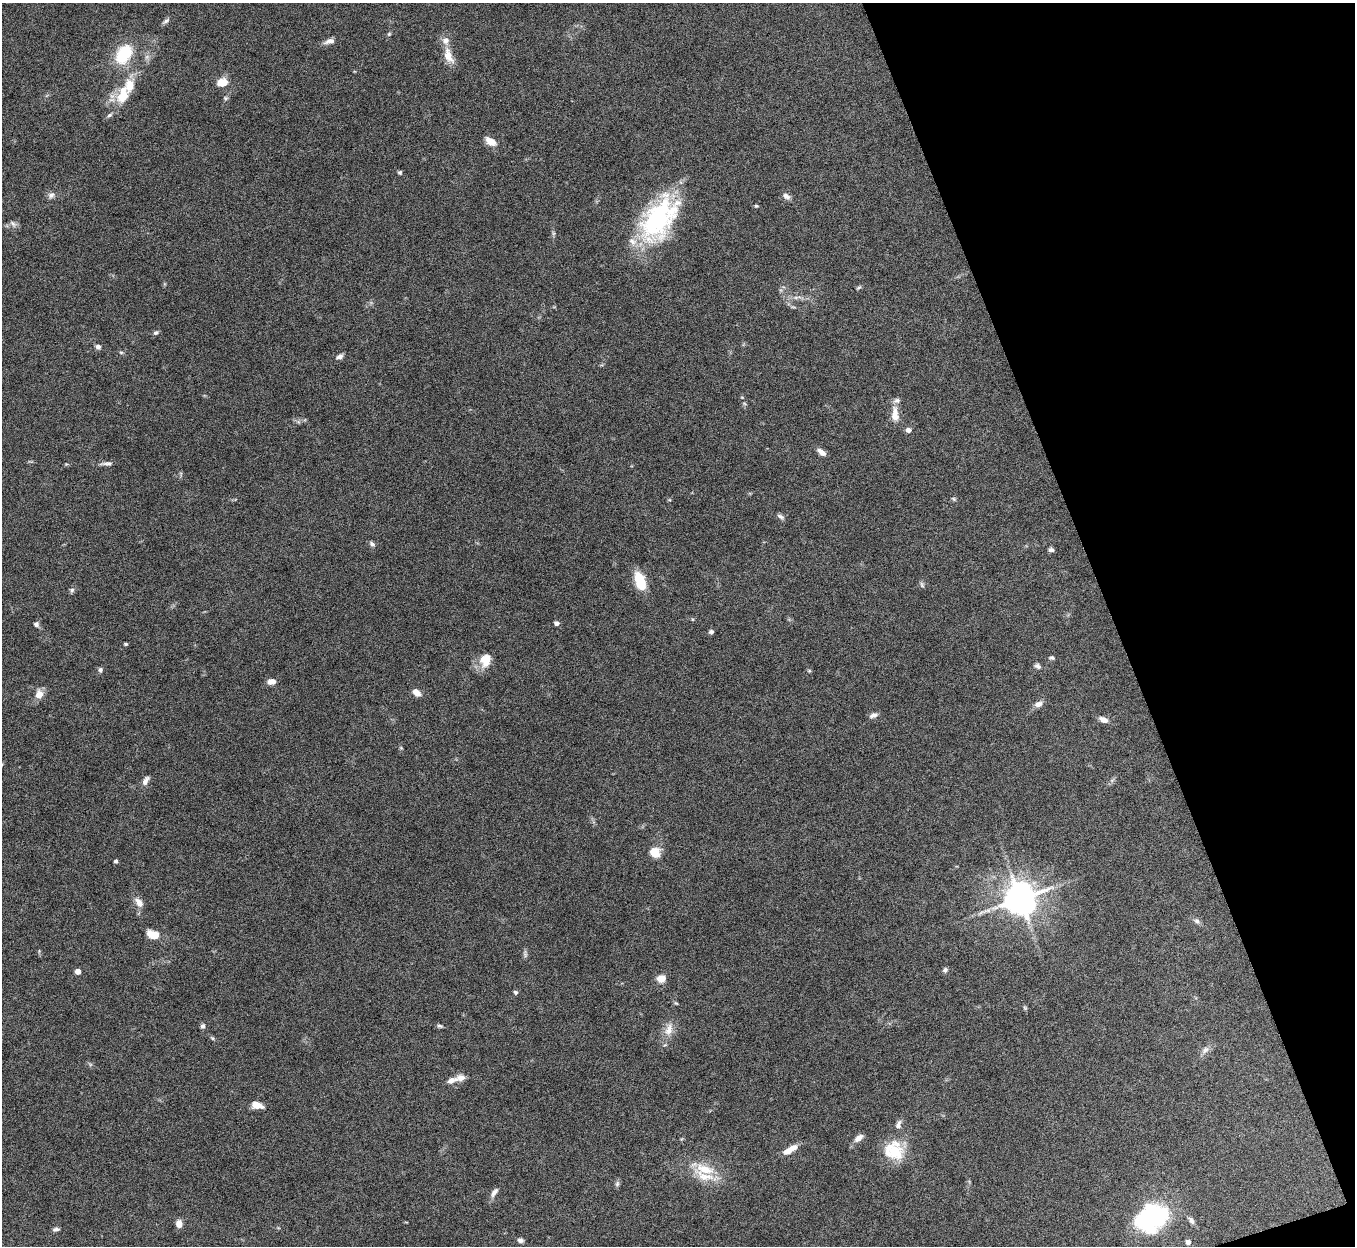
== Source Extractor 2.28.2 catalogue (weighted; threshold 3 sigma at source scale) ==
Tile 12 of 4 x 4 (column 4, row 3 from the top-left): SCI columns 4064-5416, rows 1396-2639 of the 5422 x 5406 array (HDU 1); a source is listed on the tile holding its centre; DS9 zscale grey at full resolution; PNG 1357 x 1248 px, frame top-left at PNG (2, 3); no overlay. Shown black and unused: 18% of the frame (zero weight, under 8 of 15 exposures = <1% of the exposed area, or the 3 px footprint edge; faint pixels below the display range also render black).
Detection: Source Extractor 2.28.2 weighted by HDU 2 'WHT'; one run over the whole footprint, this tile lists its part. Background 0.162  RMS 0.0048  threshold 0.0197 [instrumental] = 3 sigma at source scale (4.09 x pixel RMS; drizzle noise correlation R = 1.36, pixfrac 0.8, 0.05/0.05 arcsec/px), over >= 5 px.
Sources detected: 87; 1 inside a brighter object's white glare — not listed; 7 inside a brighter listed object's ellipse — not listed separately; the other 79 listed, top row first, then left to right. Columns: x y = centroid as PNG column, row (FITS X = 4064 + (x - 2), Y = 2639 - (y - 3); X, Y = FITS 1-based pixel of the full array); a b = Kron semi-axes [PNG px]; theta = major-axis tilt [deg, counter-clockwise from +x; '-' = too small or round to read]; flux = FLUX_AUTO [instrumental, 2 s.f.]
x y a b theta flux
166 21 11 5 34 1.2
389 34 6 4 45 0.59
330 41 14 7 14 2.4
124 54 25 15 57 18
448 56 22 10 -67 5.9
222 82 14 9 17 4.9
122 96 19 15 51 9.3
109 115 8 5 28 0.93
490 141 13 8 -33 4
400 172 5 4 - 0.7
51 195 9 8 - 1.7
786 196 11 7 -29 1.9
756 206 5 4 - 0.54
659 219 57 32 55 58
13 223 10 6 -38 1.4
859 288 7 4 42 0.67
796 297 6 4 18 0.86
156 333 7 5 36 0.87
98 347 6 6 - 1.4
121 352 6 4 0 0.58
339 356 9 6 24 1.6
895 414 21 9 -86 4.8
908 430 6 5 - 1.7
821 452 12 6 -38 2.3
107 463 16 5 4 1.7
954 499 6 4 -71 0.59
780 516 10 5 -28 1.2
372 544 9 5 -34 1.1
1051 550 6 5 - 1.1
640 581 19 10 -72 12
922 584 9 4 -69 0.78
72 590 7 6 - 0.97
557 623 5 4 - 1.6
36 624 7 7 - 1.1
711 632 5 4 - 1.2
126 644 4 3 - 0.56
1052 658 6 5 - 0.79
485 660 16 12 75 7.1
1038 666 8 6 -29 1.3
100 670 7 5 71 0.93
809 671 6 4 18 0.47
271 681 9 6 5 3.1
416 692 10 6 -36 3.1
39 694 11 9 56 3.8
1038 704 10 7 17 2.3
873 715 12 6 22 1.6
1103 720 11 7 -21 2.5
145 781 12 6 63 2.1
655 852 13 12 - 5.4
116 861 4 4 - 0.97
1020 899 10 10 - 720
139 902 15 8 -53 3.1
1197 921 8 6 -17 1.2
154 935 12 7 -21 7.5
945 970 6 6 - 0.98
78 971 4 4 - 3.4
661 979 5 5 - 12
516 992 5 5 - 0.84
1025 1008 6 4 -71 0.59
203 1026 6 5 - 1
440 1026 7 4 -3 0.83
669 1030 18 10 71 4.7
212 1038 6 4 -71 0.56
1205 1050 10 7 54 1.9
452 1080 14 7 21 2.9
257 1105 10 6 -14 6.1
898 1125 12 6 72 1.8
858 1138 11 6 37 2.9
790 1150 18 7 32 5
893 1152 28 21 12 14
705 1169 30 14 -14 12
617 1184 7 6 - 1
494 1192 15 6 56 2
1151 1218 36 28 47 51
1191 1220 12 5 -56 1.5
179 1224 8 7 - 3.1
56 1229 8 4 3 1.1
520 1240 8 6 -19 1.3
1188 1242 5 5 - 1.6